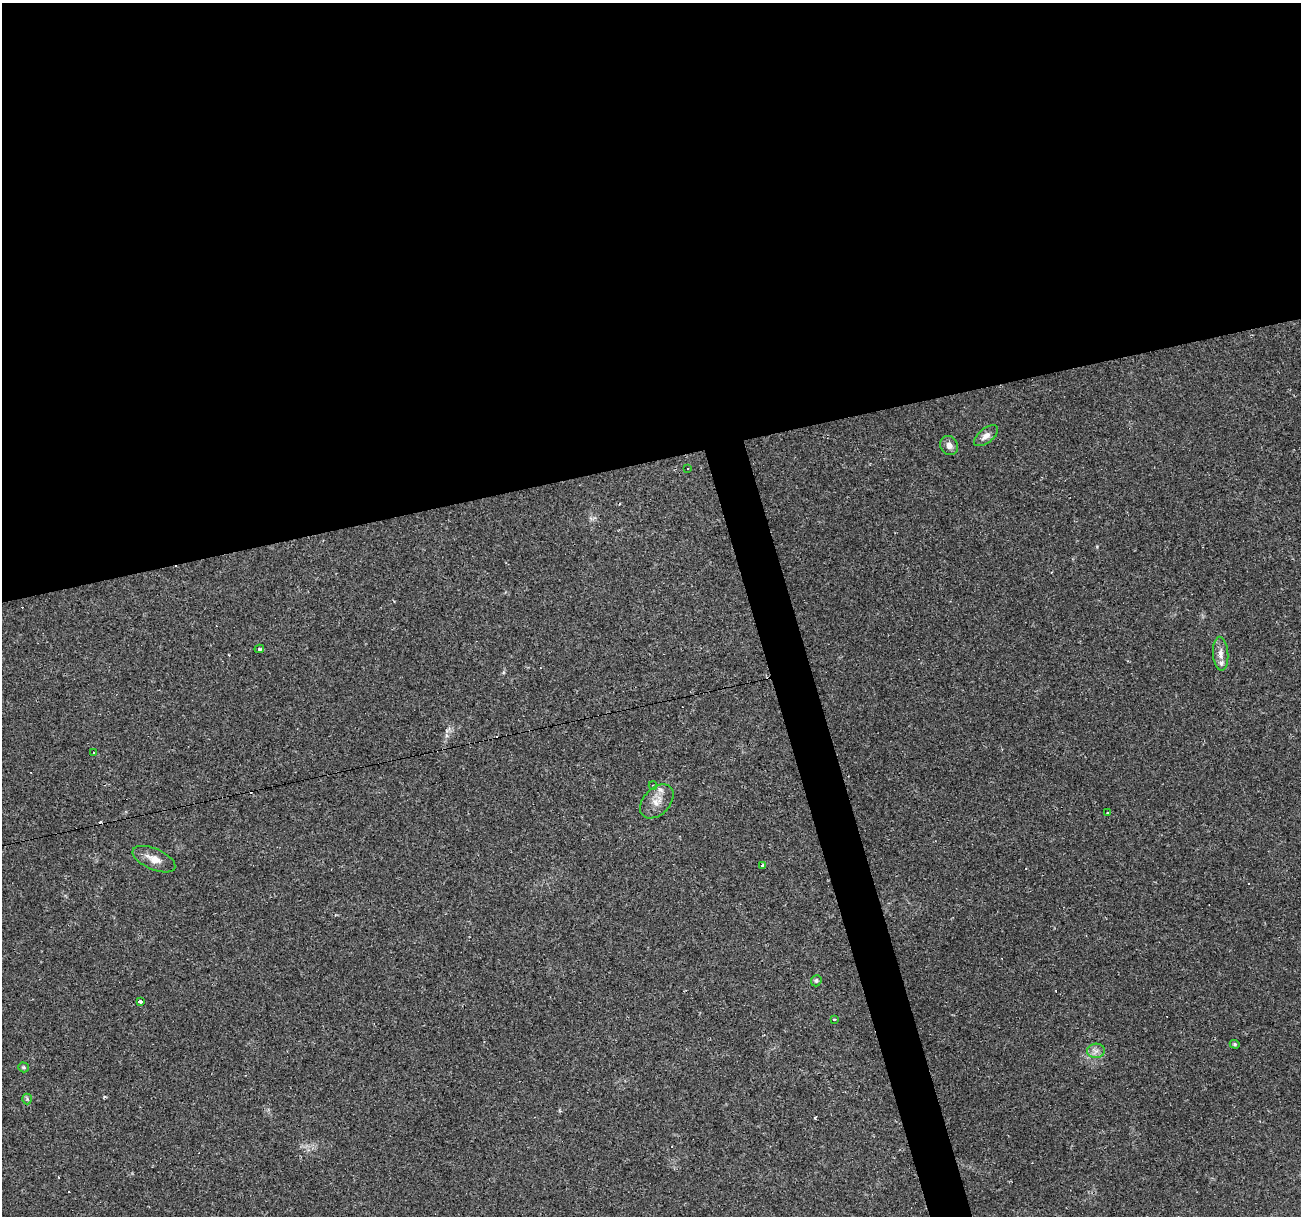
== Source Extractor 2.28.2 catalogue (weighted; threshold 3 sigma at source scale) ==
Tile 2 of 4 x 4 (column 2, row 1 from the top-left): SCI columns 1299-2597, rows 3688-4901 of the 5194 x 4998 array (HDU 1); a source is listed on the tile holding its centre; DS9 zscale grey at full resolution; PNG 1303 x 1218 px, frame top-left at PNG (2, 3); each listed source drawn as its Kron ellipse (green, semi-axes under 4 px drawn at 4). Shown black and unused: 40% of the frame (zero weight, under 2 of 3 exposures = <1% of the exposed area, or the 3 px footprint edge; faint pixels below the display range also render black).
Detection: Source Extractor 2.28.2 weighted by HDU 2 'WHT'; one run over the whole footprint, this tile lists its part. Background 0.0476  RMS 0.0041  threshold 0.0186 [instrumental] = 3 sigma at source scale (4.5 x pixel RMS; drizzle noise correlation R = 1.50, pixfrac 1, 0.0396/0.0396 arcsec/px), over >= 5 px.
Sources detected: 31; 12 cosmic-ray / hot-pixel residue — neither listed nor drawn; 1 inside a brighter listed object's ellipse — not listed separately; the other 18 listed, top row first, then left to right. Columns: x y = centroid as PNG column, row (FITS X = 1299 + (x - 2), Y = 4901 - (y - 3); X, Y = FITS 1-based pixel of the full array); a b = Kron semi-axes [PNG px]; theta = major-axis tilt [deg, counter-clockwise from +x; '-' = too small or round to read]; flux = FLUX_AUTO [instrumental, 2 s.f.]
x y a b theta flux
986 436 14 7 37 2.6
949 445 10 8 -55 2.4
688 468 3 2 - 0.49
259 649 5 3 - 0.57
1221 654 17 7 -86 3
94 753 2 2 - 0.4
653 785 4 3 - 0.35
657 801 20 13 46 4.8
1108 813 3 3 - 1.7
154 859 23 10 -24 4.4
763 866 4 3 - 2.1
816 981 6 5 - 0.67
140 1002 3 3 - 5.9
834 1019 3 3 - 2.5
1235 1044 5 4 - 0.54
1096 1051 9 7 6 2
24 1067 5 5 - 0.66
27 1099 5 5 - 0.6